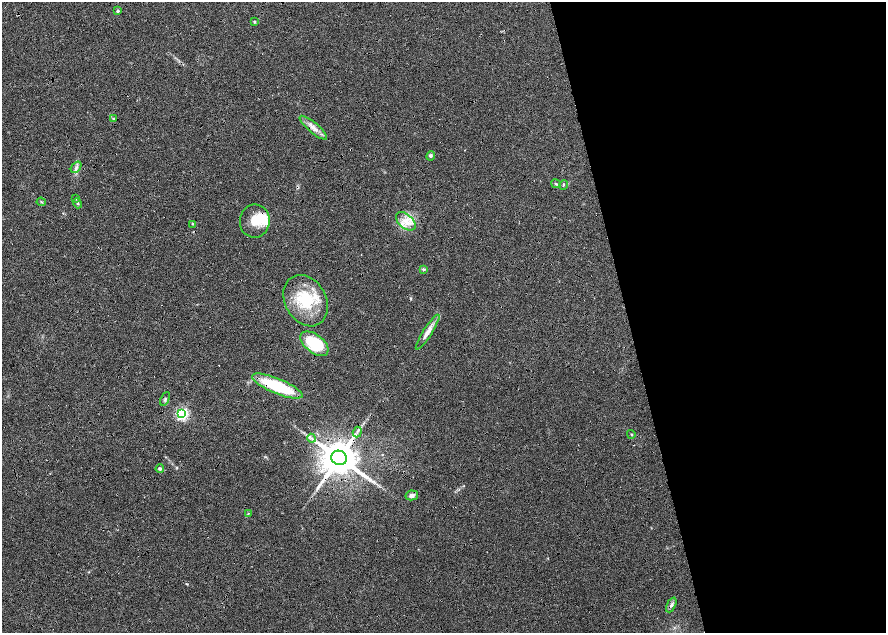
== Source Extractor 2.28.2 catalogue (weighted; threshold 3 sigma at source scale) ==
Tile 8 of 4 x 4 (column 4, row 2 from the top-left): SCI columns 5315-7082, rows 2575-3835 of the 7092 x 5198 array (HDU 1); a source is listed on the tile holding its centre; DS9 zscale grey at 2 x 2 block average (1 PNG px = mean of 2 x 2 image px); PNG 888 x 635 px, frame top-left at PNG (2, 2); each listed source drawn as its Kron ellipse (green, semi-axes under 4 px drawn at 4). Shown black and unused: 31% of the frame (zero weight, under 4 of 8 exposures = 4% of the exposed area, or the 3 px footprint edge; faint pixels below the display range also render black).
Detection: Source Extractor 2.28.2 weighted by HDU 2 'WHT'; one run over the whole footprint, this tile lists its part. Background 0.023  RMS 0.0036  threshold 0.0146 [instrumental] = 3 sigma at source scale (4.09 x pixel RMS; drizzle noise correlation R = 1.36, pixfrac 0.8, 0.0396/0.0396 arcsec/px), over >= 5 px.
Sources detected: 35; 2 inside a brighter object's white glare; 2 cosmic-ray / hot-pixel residue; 1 long thin detection or spike segment (spike, bleed or trail) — neither listed nor drawn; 1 inside a brighter listed object's ellipse — not listed separately; the other 29 listed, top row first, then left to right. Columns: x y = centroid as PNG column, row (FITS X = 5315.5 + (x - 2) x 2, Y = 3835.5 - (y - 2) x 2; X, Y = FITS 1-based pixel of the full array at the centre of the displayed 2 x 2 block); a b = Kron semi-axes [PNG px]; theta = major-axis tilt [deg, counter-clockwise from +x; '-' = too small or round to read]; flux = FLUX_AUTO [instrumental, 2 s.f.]
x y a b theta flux
118 11 4 3 - 1.3
255 22 4 3 - 0.71
113 119 3 2 - 0.56
313 128 17 5 -40 6
431 156 5 4 - 1.4
76 167 6 3 51 1.8
556 184 5 2 - 0.95
563 185 5 2 - 0.79
76 199 3 2 - 0.54
41 202 5 2 - 0.78
77 203 5 4 - 1.3
255 221 17 15 83 15
406 221 11 7 -40 8.1
193 224 3 2 - 0.47
423 269 4 3 - 1
306 301 27 20 -60 35
428 332 20 4 57 6.2
314 344 16 9 -37 39
277 386 27 7 -22 47
165 399 7 2 63 1.2
182 414 4 4 - 130
357 432 5 2 - 1.3
631 434 4 2 - 0.66
311 438 4 2 - 0.92
339 458 8 7 - 2700
160 469 4 3 - 1.6
412 495 6 5 - 2.6
248 513 4 2 - 0.72
671 605 8 4 65 2.3
Overlapping masked pixels (flux is a lower limit): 2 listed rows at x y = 277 386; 339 458